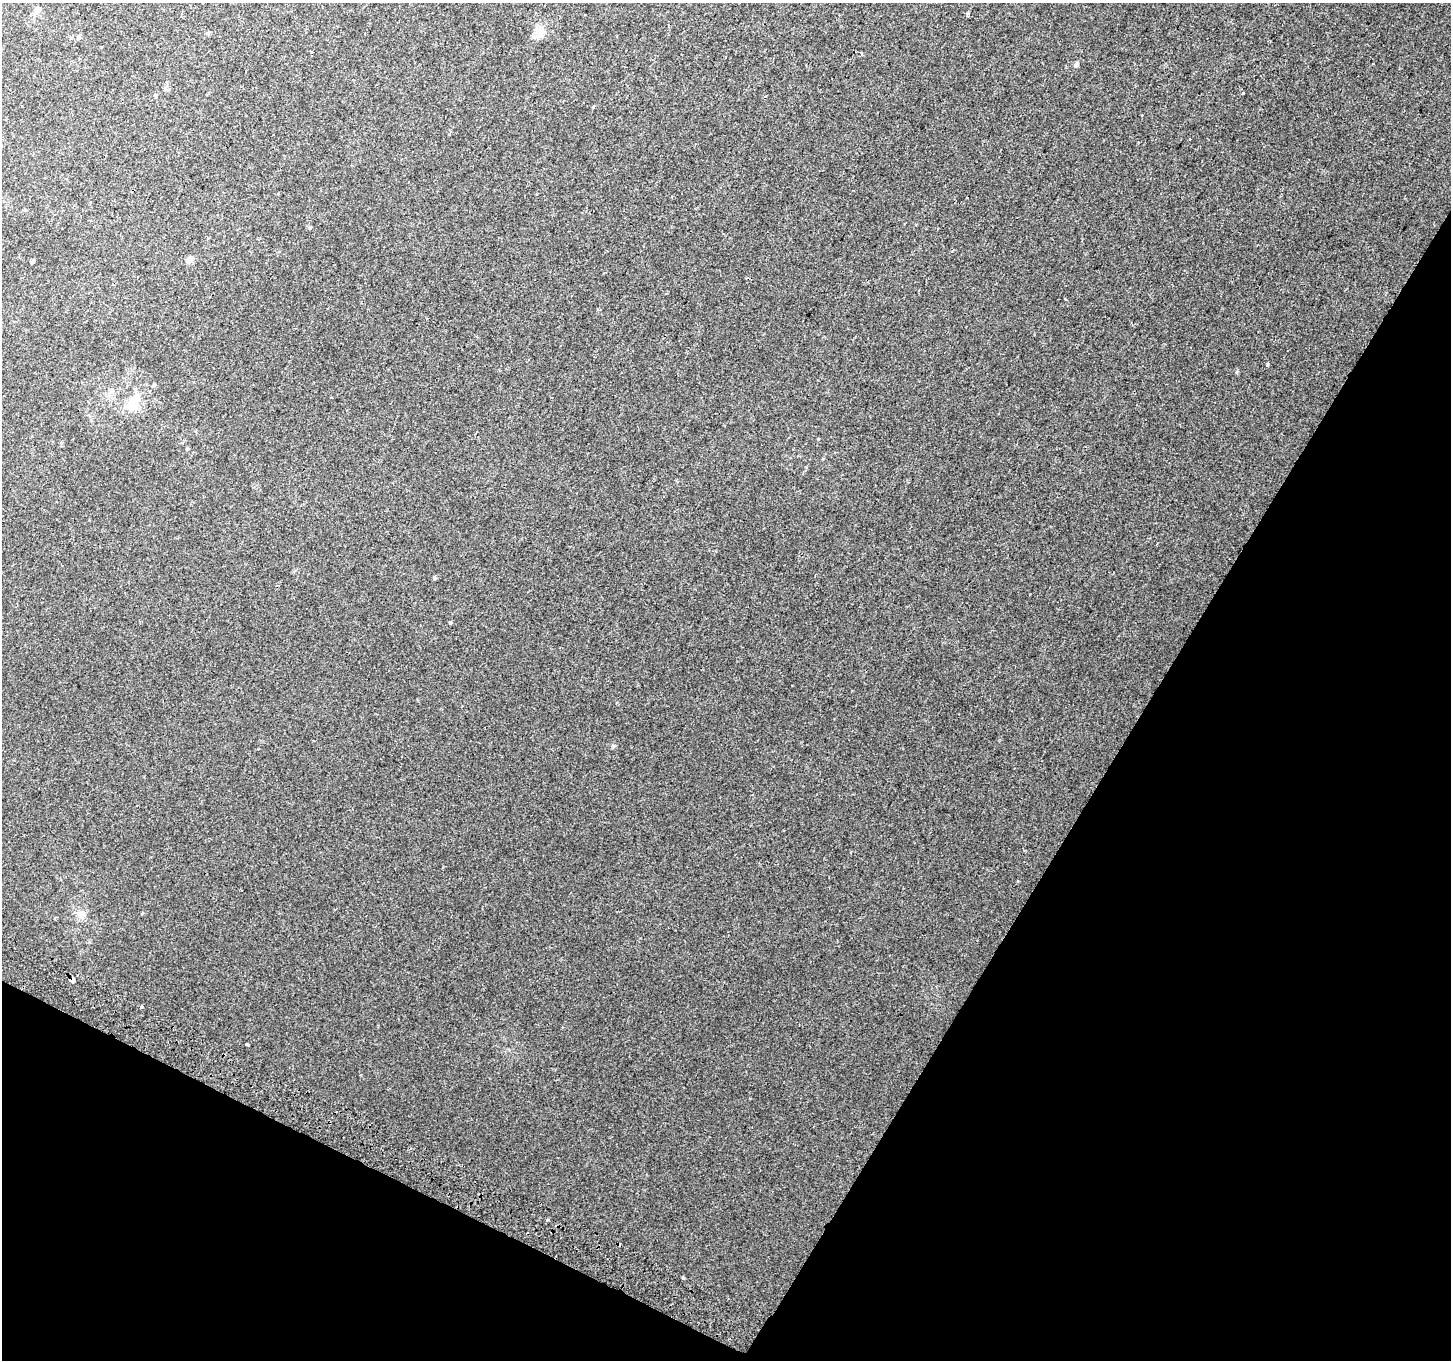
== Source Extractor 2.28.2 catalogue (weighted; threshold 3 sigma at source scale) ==
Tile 15 of 4 x 4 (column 3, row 4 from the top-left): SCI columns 2928-4376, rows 301-1658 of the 5846 x 5965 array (HDU 1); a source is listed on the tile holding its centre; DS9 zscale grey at full resolution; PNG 1453 x 1362 px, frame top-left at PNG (2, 3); no overlay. Shown black and unused: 28% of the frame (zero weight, under 2 of 3 exposures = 2% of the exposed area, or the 3 px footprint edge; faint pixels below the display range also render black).
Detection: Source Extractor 2.28.2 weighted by HDU 2 'WHT'; one run over the whole footprint, this tile lists its part. Background 0.00422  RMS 0.0035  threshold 0.0158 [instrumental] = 3 sigma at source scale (4.5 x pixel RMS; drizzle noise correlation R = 1.50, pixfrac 1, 0.0396/0.0396 arcsec/px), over >= 5 px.
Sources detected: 26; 4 cosmic-ray / hot-pixel residue — not listed; the other 22 listed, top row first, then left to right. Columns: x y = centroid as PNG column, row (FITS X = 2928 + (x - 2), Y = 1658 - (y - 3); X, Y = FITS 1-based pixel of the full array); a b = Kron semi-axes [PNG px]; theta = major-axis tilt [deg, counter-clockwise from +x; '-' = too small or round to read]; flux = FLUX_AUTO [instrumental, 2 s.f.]
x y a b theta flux
38 9 9 7 50 1.5
967 14 4 4 - 0.45
207 33 6 5 - 0.46
540 35 16 10 49 2.8
78 37 6 5 - 0.58
1076 65 7 5 73 0.66
1242 93 3 3 - 1
967 197 3 3 - 0.44
190 259 8 7 - 1.5
33 262 4 3 - 0.54
1267 365 5 3 - 0.36
133 404 25 15 54 6.5
187 449 4 4 - 0.42
434 578 5 4 - 0.48
450 623 3 3 - 1.1
143 913 4 3 - 0.33
81 915 12 10 -35 2.4
72 980 4 4 - 11
140 1007 3 3 - 1.6
247 1044 3 3 - 1.1
547 1220 4 3 - 0.42
683 1278 3 3 - 0.71
Overlapping masked pixels (flux is a lower limit): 1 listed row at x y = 72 980
Unlisted compact peaks at least as high as the median listed source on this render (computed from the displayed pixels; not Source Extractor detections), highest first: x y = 613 746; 1237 372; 1065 299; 593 107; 818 439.